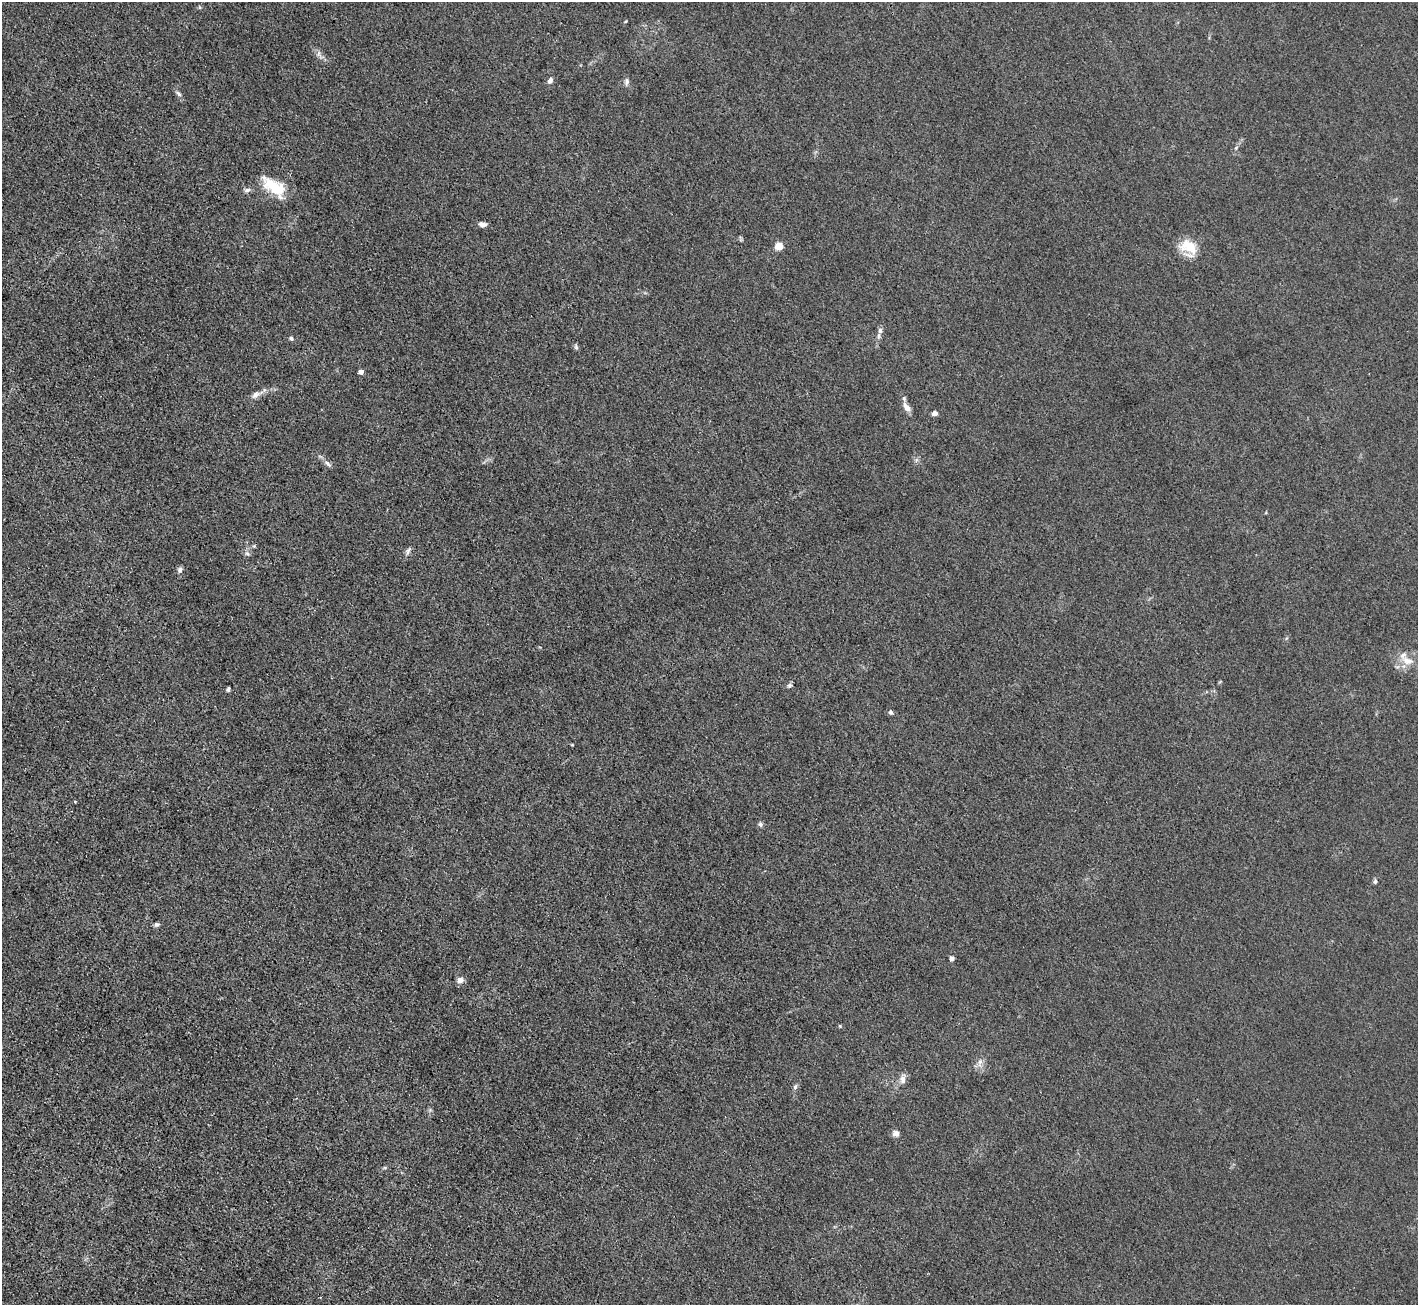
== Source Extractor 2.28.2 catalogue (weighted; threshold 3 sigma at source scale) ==
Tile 7 of 4 x 4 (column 3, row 2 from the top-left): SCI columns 2831-4246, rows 2894-4196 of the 5662 x 5651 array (HDU 1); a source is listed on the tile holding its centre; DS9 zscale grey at full resolution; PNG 1420 x 1307 px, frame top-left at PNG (2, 2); no overlay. Shown black and unused: <1% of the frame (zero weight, under 3 of 4 exposures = <1% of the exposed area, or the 3 px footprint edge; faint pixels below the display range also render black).
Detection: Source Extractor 2.28.2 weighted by HDU 2 'WHT'; one run over the whole footprint, this tile lists its part. Background 0.0197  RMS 0.005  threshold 0.0225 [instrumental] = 3 sigma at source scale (4.5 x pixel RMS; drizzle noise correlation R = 1.50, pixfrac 1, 0.05/0.05 arcsec/px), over >= 5 px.
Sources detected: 41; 2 inside a brighter listed object's ellipse — not listed separately; the other 39 listed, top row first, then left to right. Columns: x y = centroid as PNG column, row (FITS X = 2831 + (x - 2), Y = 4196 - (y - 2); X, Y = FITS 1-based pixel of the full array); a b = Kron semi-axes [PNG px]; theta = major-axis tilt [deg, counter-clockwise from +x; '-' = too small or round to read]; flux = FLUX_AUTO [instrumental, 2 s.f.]
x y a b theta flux
199 7 5 3 - 0.53
319 54 14 6 -62 2.2
550 81 7 5 64 2.1
627 82 10 6 85 1.6
179 94 9 5 -45 1.3
274 187 32 15 -36 16
247 190 9 5 15 1.5
482 224 8 5 -7 2.4
779 246 5 5 - 17
1188 247 22 17 -43 11
880 331 8 6 -89 1.7
291 338 6 5 - 1.1
576 347 7 5 -81 1
361 372 4 4 - 2.7
256 394 16 8 28 3.3
907 407 12 6 -50 3.2
935 413 5 4 - 2.8
327 463 12 6 -45 2
254 546 5 4 - 0.61
408 551 12 4 73 1.5
247 553 6 6 - 1.2
180 569 8 5 63 1.5
1407 661 20 10 -20 5.9
790 685 7 6 - 1.1
228 689 5 3 - 0.91
891 712 6 5 - 1.1
572 745 3 2 - 0.38
75 801 3 3 - 0.74
760 824 7 6 - 1.2
1375 881 6 5 - 0.95
156 924 6 5 - 1.2
952 958 5 5 - 1.4
460 980 7 7 - 3
980 1062 13 6 80 2.6
903 1079 13 7 -86 2.7
795 1087 6 5 - 1.1
430 1110 5 5 - 0.84
896 1133 9 8 - 2.1
385 1168 6 4 -19 0.58